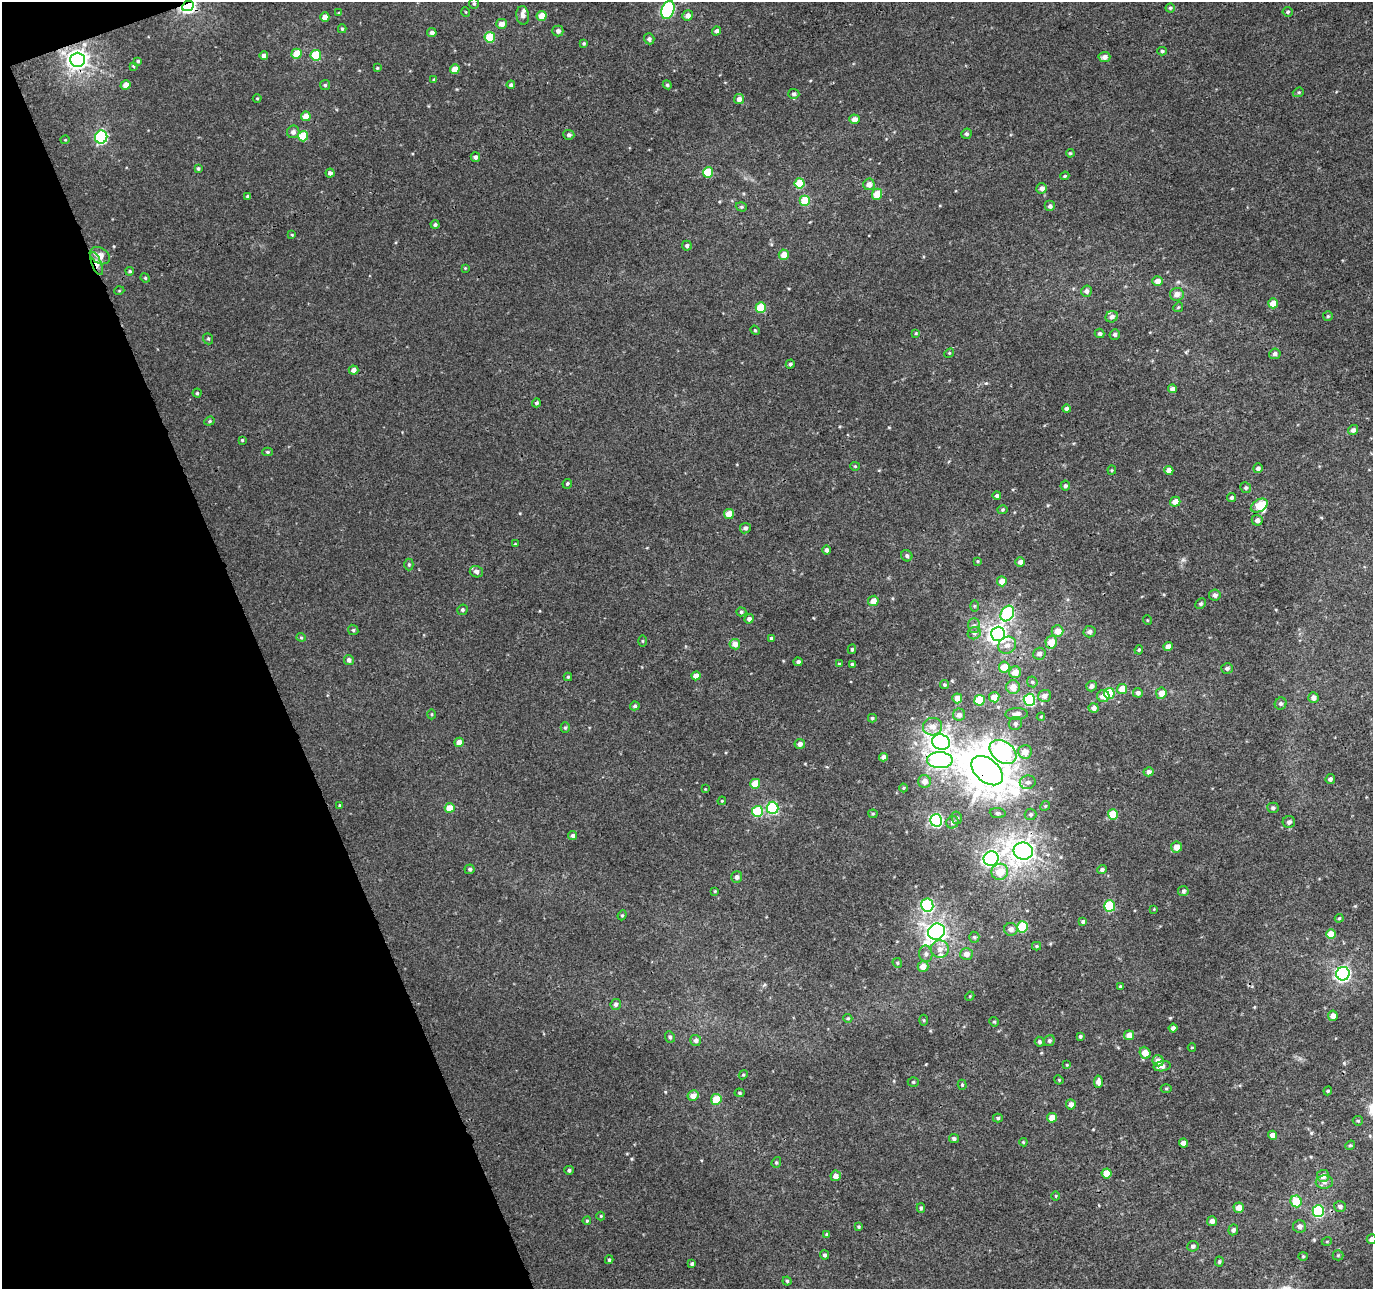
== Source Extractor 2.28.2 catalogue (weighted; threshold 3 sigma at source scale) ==
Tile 5 of 4 x 4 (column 1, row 2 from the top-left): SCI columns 55-1425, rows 2709-3995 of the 5660 x 5457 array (HDU 1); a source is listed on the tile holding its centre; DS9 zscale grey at full resolution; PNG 1375 x 1291 px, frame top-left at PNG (2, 2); each listed source drawn as its Kron ellipse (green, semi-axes under 4 px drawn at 4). Shown black and unused: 19% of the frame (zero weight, under 3 of 4 exposures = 5% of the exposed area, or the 3 px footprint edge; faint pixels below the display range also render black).
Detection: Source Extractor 2.28.2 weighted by HDU 2 'WHT'; one run over the whole footprint, this tile lists its part. Background 0.00192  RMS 0.0036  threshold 0.0161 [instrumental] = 3 sigma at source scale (4.5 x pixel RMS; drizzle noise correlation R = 1.50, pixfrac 1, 0.0396/0.0396 arcsec/px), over >= 5 px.
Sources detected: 308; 1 too faint to see at this stretch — neither listed nor drawn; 4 inside a brighter listed object's ellipse — not listed separately; the other 303 listed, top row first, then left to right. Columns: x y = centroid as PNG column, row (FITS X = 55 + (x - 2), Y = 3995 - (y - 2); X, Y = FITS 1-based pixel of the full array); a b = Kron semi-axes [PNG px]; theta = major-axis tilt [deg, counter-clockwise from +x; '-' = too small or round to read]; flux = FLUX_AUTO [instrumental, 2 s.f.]
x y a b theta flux
474 3 5 4 - 0.53
188 6 6 5 - 98
1170 8 4 4 - 0.56
668 10 9 6 70 46
466 12 5 3 - 0.29
1288 12 5 4 - 0.58
339 13 4 4 - 0.47
523 15 9 6 -82 1.5
688 15 5 5 - 1.9
542 16 5 5 - 4.8
325 17 4 4 - 2.8
501 24 5 5 - 2.5
342 29 4 4 - 0.53
558 31 5 5 - 1.1
716 31 5 4 - 0.94
432 33 5 4 - 1.4
490 37 5 5 - 11
649 39 5 5 - 1
584 43 4 4 - 0.49
1162 51 5 4 - 0.65
296 54 5 5 - 7.2
316 55 5 5 - 15
264 56 4 4 - 1.7
1104 57 6 5 - 1.8
78 60 7 7 - 220
138 61 3 3 - 0.49
133 66 4 4 - 0.32
377 68 4 4 - 0.42
455 69 5 4 - 4.3
434 80 4 3 - 0.57
125 85 5 4 - 2.4
325 85 5 5 - 0.53
511 85 4 4 - 0.88
667 85 4 4 - 0.54
1298 92 6 4 20 0.5
794 94 6 5 - 0.75
257 98 4 3 - 0.29
739 99 5 5 - 1.9
306 116 5 5 - 4.2
854 119 5 5 - 2.1
293 132 6 6 - 1.5
966 134 5 5 - 0.68
569 135 5 5 - 0.88
303 136 5 5 - 11
101 137 6 6 - 43
65 140 4 4 - 0.34
1070 153 4 3 - 0.4
475 157 5 5 - 1
198 168 4 3 - 0.51
708 172 5 5 - 13
330 173 4 4 - 1.1
1065 176 5 4 - 0.48
799 183 5 5 - 11
869 184 6 5 - 2.4
1042 188 5 5 - 1.5
877 194 5 5 - 6.7
248 196 4 3 - 0.65
805 200 5 5 - 8.8
1050 206 5 5 - 1.1
741 207 6 4 -18 0.47
435 225 4 4 - 0.77
292 235 4 4 - 0.32
687 246 5 4 - 0.81
784 255 5 5 - 3.7
100 256 11 8 -31 5
97 264 12 5 -68 3.3
465 268 3 3 - 0.27
130 271 4 3 - 0.57
145 278 5 4 - 0.47
1157 281 5 5 - 2.1
119 291 5 3 - 0.29
1086 291 5 5 - 1.3
1177 294 7 6 - 2
1273 303 5 5 - 5.8
761 307 5 5 - 11
1178 307 5 4 - 0.43
1328 316 5 5 - 0.52
1112 317 6 5 - 1.5
755 330 5 4 - 0.46
916 333 4 3 - 0.34
1099 333 5 4 - 0.75
1115 335 5 5 - 0.82
208 339 6 5 - 0.65
949 353 5 4 - 0.42
1275 354 5 5 - 1.1
790 364 5 4 - 0.66
353 370 5 4 - 1.8
1172 389 4 4 - 1.9
197 393 4 4 - 0.46
536 403 4 4 - 0.66
1066 409 4 4 - 1
209 421 5 4 - 0.51
1353 430 5 5 - 1.2
242 440 3 3 - 0.38
267 452 5 4 - 0.53
855 466 4 4 - 0.38
1258 468 5 4 - 1
1112 470 4 4 - 0.38
1169 470 4 4 - 2.5
567 484 5 4 - 0.56
1065 486 5 5 - 0.78
1246 488 5 5 - 0.68
997 496 4 4 - 0.8
1232 497 5 4 - 0.66
1175 502 5 5 - 3
1259 505 9 6 32 7.1
1002 510 5 4 - 0.46
729 514 5 5 - 5.3
1257 520 5 5 - 1.4
745 528 5 5 - 1
515 544 3 2 - 0.23
826 550 5 4 - 0.99
907 556 6 5 - 0.82
978 561 4 4 - 0.32
1020 562 5 5 - 1.6
409 564 6 4 90 0.52
476 572 7 5 -18 1.3
1002 581 5 5 - 3.5
1215 595 6 5 - 1.1
873 601 5 5 - 3.3
1200 604 6 4 45 0.68
974 606 6 4 -90 0.37
462 610 5 5 - 0.71
741 612 5 4 - 0.56
1007 614 8 6 59 36
749 619 5 4 - 1.3
1147 620 5 3 - 0.29
974 626 7 6 - 1.1
353 630 5 5 - 0.52
1057 631 6 6 - 3.8
1089 632 6 6 - 1.4
974 633 7 6 - 0.97
998 634 7 7 - 180
301 637 4 4 - 0.42
771 638 4 3 - 0.54
643 641 5 3 - 0.34
1051 642 6 6 - 5.4
735 644 5 5 - 2.6
1007 645 9 8 - 2.2
1168 647 4 4 - 2.3
852 649 4 3 - 0.61
1139 650 5 4 - 0.49
1039 654 6 6 - 1.2
349 660 5 5 - 1.3
798 662 4 4 - 0.8
839 664 3 3 - 0.4
852 665 3 3 - 0.73
1004 667 5 5 - 5.2
1227 668 6 5 - 0.9
1015 672 6 6 - 3.5
696 676 4 4 - 2.9
568 677 4 4 - 0.43
1032 682 6 5 - 0.55
944 685 4 4 - 0.54
1091 686 5 5 - 1.3
1013 687 7 7 - 3.4
1122 689 5 5 - 5.2
1109 693 5 5 - 15
1138 693 5 5 - 1.1
1161 693 5 5 - 3.5
1045 696 6 6 - 1.6
1103 696 6 6 - 2.5
994 697 5 5 - 3.8
957 698 5 5 - 3.3
1313 698 5 5 - 1.9
979 700 5 5 - 13
1029 700 6 5 - 36
1281 704 6 5 - 0.97
635 706 5 4 - 0.72
1094 708 5 5 - 1.5
432 714 5 3 - 0.38
1017 714 11 6 2 1.9
959 715 6 6 - 1.7
1041 717 4 4 - 0.37
872 718 4 4 - 0.52
1015 723 7 6 - 1.1
933 727 9 9 - 3.2
565 728 5 4 - 0.56
459 742 5 4 - 3.1
941 742 9 7 -23 220
800 744 5 5 - 1.3
1003 752 15 10 -35 93
1025 752 7 7 - 3.3
883 757 4 4 - 1.5
940 760 13 8 -1 130
987 771 18 11 -40 840
1149 772 5 4 - 1.1
1330 779 5 4 - 0.9
924 781 6 6 - 2.3
1028 782 8 6 8 1.4
755 784 5 5 - 8.2
903 788 4 3 - 0.29
705 789 4 4 - 0.26
722 801 4 3 - 0.31
340 805 4 3 - 0.52
1045 806 5 4 - 0.43
450 808 5 5 - 5.1
773 808 6 6 - 38
1273 808 5 5 - 0.79
757 811 5 5 - 17
998 813 8 5 -7 0.77
873 814 4 4 - 0.41
1030 814 6 6 - 0.7
1113 814 5 5 - 10
957 818 6 5 - 0.72
936 820 6 6 - 64
952 822 6 6 - 1.1
1289 822 6 6 - 1.2
573 835 4 4 - 0.97
1176 847 5 5 - 3.2
1023 851 10 8 -10 300
991 858 7 7 - 120
470 869 5 5 - 0.77
1102 870 5 4 - 0.82
1000 872 8 8 - 5.6
737 877 6 5 - 1
715 891 4 3 - 0.34
1183 891 5 5 - 0.69
927 905 6 6 - 39
1110 906 5 5 - 21
1154 909 3 3 - 0.25
622 915 5 4 - 0.49
1339 918 4 3 - 0.41
1083 921 4 4 - 0.66
1023 927 5 5 - 18
1011 929 7 6 - 1.7
936 932 9 7 35 220
1331 934 5 5 - 5.3
974 937 5 5 - 0.52
1037 946 4 4 - 0.42
940 949 9 9 - 2.6
926 954 8 6 -80 1.2
966 954 6 6 - 2
897 963 5 4 - 0.46
923 967 5 5 - 3.4
1343 974 7 6 - 99
1120 987 4 4 - 0.57
970 996 5 3 - 0.3
616 1004 5 5 - 1.1
1333 1016 5 5 - 2.2
848 1018 4 4 - 0.44
923 1020 5 3 - 0.35
994 1022 5 4 - 0.43
1173 1028 4 4 - 1.2
1129 1035 5 5 - 3.5
1080 1036 4 3 - 0.51
670 1037 6 5 - 0.72
696 1040 5 5 - 1.4
1049 1041 6 5 - 0.75
1039 1042 5 4 - 0.66
1192 1047 4 3 - 0.28
1145 1053 6 5 - 4.2
1158 1061 5 5 - 3
1067 1065 4 3 - 0.32
1162 1066 8 5 9 1.6
743 1075 5 3 - 0.37
1059 1080 5 3 - 0.32
913 1082 5 4 - 0.51
1098 1082 6 4 84 1.6
962 1085 5 4 - 0.42
1166 1088 5 3 - 0.39
1328 1091 4 4 - 0.44
739 1093 5 4 - 0.46
693 1096 5 5 - 2.2
716 1099 5 5 - 7.5
1071 1104 5 5 - 2
998 1118 5 4 - 0.56
1052 1118 5 5 - 3.4
1358 1121 5 4 - 0.47
1272 1135 4 4 - 2.1
954 1139 5 4 - 0.77
1023 1142 4 4 - 0.35
1183 1143 4 4 - 2
1350 1145 5 4 - 0.46
776 1162 5 4 - 0.5
569 1170 5 4 - 0.72
1107 1173 5 5 - 7.4
836 1176 5 5 - 2.1
1323 1176 6 6 - 2.7
1324 1182 9 6 2 1.4
1056 1196 5 3 - 0.31
1296 1201 6 5 - 9.4
1340 1206 6 5 - 0.95
921 1208 4 4 - 0.59
1239 1208 5 5 - 3
1318 1211 6 5 - 32
601 1216 4 4 - 0.34
587 1221 4 3 - 0.43
1212 1221 5 5 - 1.4
1299 1226 6 6 - 1.6
859 1227 4 3 - 0.42
1233 1230 5 5 - 1
827 1235 4 4 - 0.67
1371 1239 5 5 - 1.7
1327 1241 5 3 - 0.3
1193 1246 5 5 - 0.97
825 1255 4 4 - 0.72
1338 1255 5 5 - 0.5
1303 1256 4 4 - 0.4
609 1260 4 3 - 0.54
1219 1262 5 4 - 0.5
692 1264 4 4 - 0.69
787 1281 4 4 - 0.54
Overlapping masked pixels (flux is a lower limit): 7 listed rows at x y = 188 6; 78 60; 100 256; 97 264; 1051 642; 940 760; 987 771
Isophote crosses this tile's border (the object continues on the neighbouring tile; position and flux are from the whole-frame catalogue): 1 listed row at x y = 1371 1239